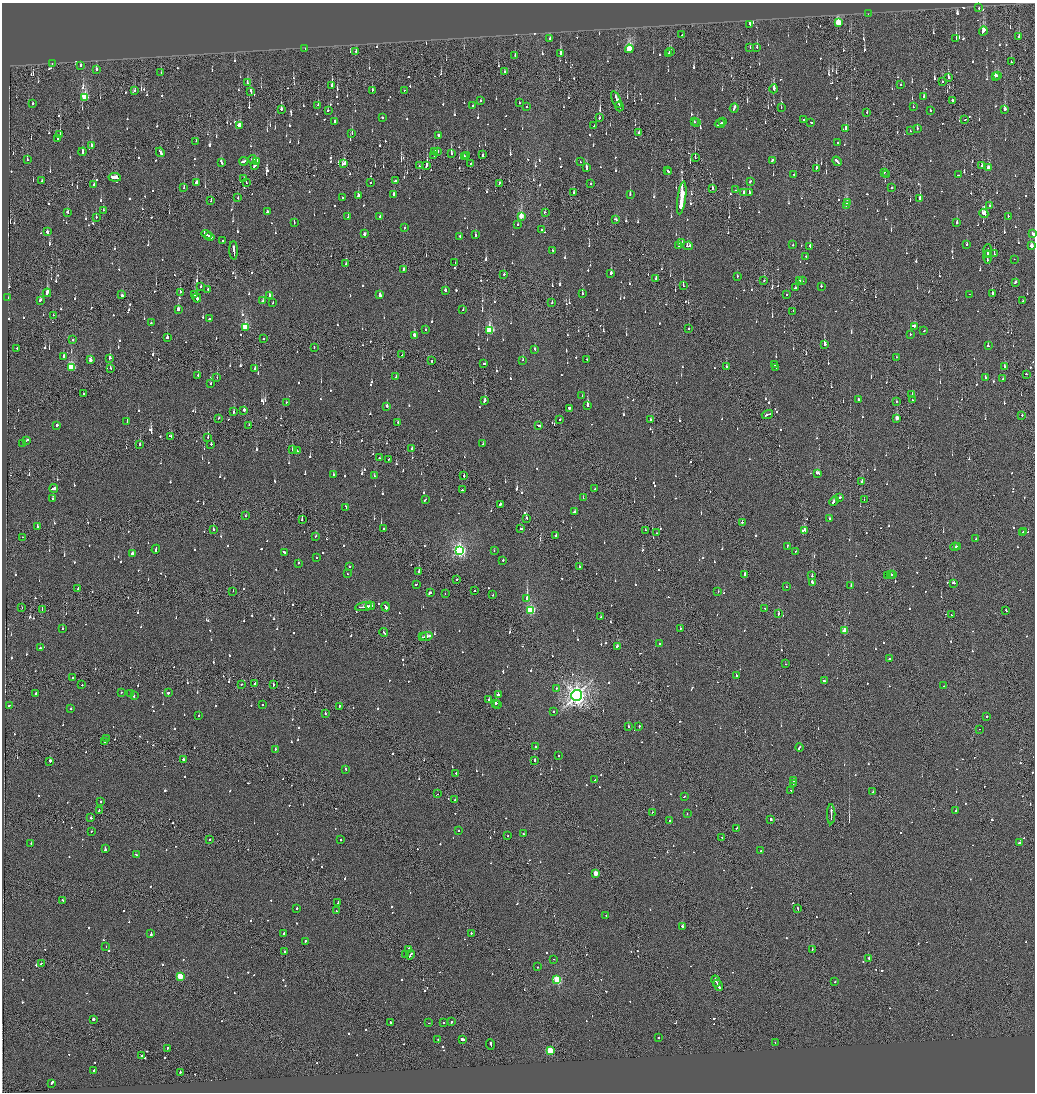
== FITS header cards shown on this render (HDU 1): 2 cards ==
NAXIS1  =                 2065
NAXIS2  =                 2180

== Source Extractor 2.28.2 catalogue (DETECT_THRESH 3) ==
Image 2065 x 2180 px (HDU 1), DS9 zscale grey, zoomed out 1/2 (1 PNG px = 2 x 2 image px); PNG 1037 x 1094 px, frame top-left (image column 1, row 2179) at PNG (2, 3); each listed source drawn as its Kron ellipse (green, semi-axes under 4 px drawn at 4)
Background -0.134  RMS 0.068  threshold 0.203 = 3 sigma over >= 5 px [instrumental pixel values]
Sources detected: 1594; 71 cannot appear on this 1/2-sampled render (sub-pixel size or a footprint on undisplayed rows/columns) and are neither listed nor drawn; of the other 1523, the 500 brightest by FLUX_AUTO listed and drawn (1023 fainter detections omitted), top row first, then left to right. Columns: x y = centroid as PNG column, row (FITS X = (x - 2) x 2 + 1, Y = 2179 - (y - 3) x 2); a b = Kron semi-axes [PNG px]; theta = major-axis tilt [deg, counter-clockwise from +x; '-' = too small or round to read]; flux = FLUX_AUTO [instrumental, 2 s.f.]
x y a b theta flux
979 8 2 2 - 170
868 14 2 1 - 170
838 22 4 3 - 730
749 24 3 2 - 510
983 31 5 3 - 390
682 35 2 1 - 120
1019 36 3 2 - 110
550 39 3 2 - 190
956 39 3 2 - 720
757 47 3 2 - 180
750 48 2 2 - 390
305 49 2 2 - 110
629 49 4 3 - 1100
356 51 2 2 - 420
671 51 2 2 - 160
669 53 2 1 - 560
560 54 2 2 - 730
515 56 2 2 - 230
1011 62 2 1 - 180
52 64 2 2 - 220
81 65 2 2 - 120
96 69 2 2 - 560
504 72 2 1 - 330
161 73 2 1 - 100
995 76 3 2 - 150
998 76 3 3 - 130
948 77 3 2 - 390
942 81 2 2 - 180
247 83 3 2 - 180
901 85 2 2 - 260
332 86 2 2 - 660
774 89 4 2 - 190
372 90 2 2 - 110
404 90 2 2 - 150
134 91 3 2 - 240
251 92 3 2 - 190
924 97 3 2 - 130
85 98 4 3 - 860
616 99 9 2 -66 870
480 100 2 2 - 600
953 100 3 2 - 290
32 103 2 1 - 350
520 103 2 2 - 150
318 105 2 2 - 150
473 105 2 2 - 260
619 106 5 1 - 260
526 107 2 2 - 140
781 107 2 2 - 170
913 107 2 1 - 210
734 108 5 2 - 390
281 109 2 2 - 640
1004 109 3 3 - 190
328 110 2 2 - 340
930 111 2 2 - 110
867 112 2 1 - 110
382 117 2 2 - 380
599 118 2 2 - 170
804 120 2 2 - 520
965 120 3 2 - 120
335 121 2 2 - 750
694 122 2 2 - 100
723 122 2 1 - 140
811 122 2 2 - 120
697 123 2 2 - 290
720 124 5 2 - 440
240 126 4 2 - 440
594 126 2 2 - 220
845 128 2 2 - 600
917 128 2 2 - 120
910 131 2 2 - 180
639 133 2 2 - 180
352 134 3 2 - 320
60 135 3 2 - 280
439 135 3 2 - 230
57 138 2 2 - 130
196 141 2 2 - 120
838 143 2 2 - 390
91 145 3 2 - 110
438 151 3 2 - 150
82 152 4 2 - 370
160 152 5 2 - 280
434 152 3 2 - 110
451 153 3 2 - 320
467 155 2 2 - 170
482 155 3 2 - 150
434 156 2 1 - 150
464 156 2 2 - 100
695 158 3 1 - 120
252 159 4 2 - 210
27 160 3 2 - 140
772 160 4 2 - 370
244 161 5 2 - 370
257 161 3 2 - 110
837 161 5 2 - 710
221 162 4 2 - 290
581 162 2 2 - 100
470 163 2 2 - 120
344 164 4 3 - 260
427 165 4 2 - 280
254 166 4 2 - 980
419 166 2 1 - 120
982 166 2 2 - 240
988 167 3 2 - 250
586 168 3 2 - 620
816 168 2 2 - 690
667 170 2 1 - 160
669 172 2 2 - 260
884 172 3 2 - 110
794 174 2 2 - 690
887 174 2 1 - 220
958 175 2 1 - 270
115 177 6 2 -6 2500
244 178 2 1 - 100
42 181 2 2 - 130
395 181 2 2 - 680
750 181 2 2 - 180
370 182 2 2 - 210
196 183 2 2 - 650
246 183 2 1 - 200
499 183 2 2 - 130
590 183 2 2 - 110
94 185 2 2 - 290
892 187 2 2 - 130
184 188 3 1 - 500
712 189 3 2 - 140
736 190 2 1 - 220
574 193 3 2 - 130
743 193 2 2 - 550
749 193 2 2 - 120
393 194 2 2 - 320
630 194 3 2 - 240
358 196 3 2 - 230
238 198 2 2 - 110
342 198 2 2 - 140
682 198 16 2 82 69000
920 198 3 2 - 760
211 201 2 2 - 140
847 203 4 2 - 260
846 205 4 2 - 330
990 205 2 2 - 120
103 210 2 2 - 240
68 212 2 2 - 320
267 212 2 2 - 180
545 212 2 1 - 170
984 213 5 3 - 510
380 216 2 2 - 110
521 216 3 2 - 350
1008 216 2 2 - 440
96 217 2 2 - 150
348 217 2 2 - 140
615 219 4 2 - 260
294 222 3 2 - 120
957 223 2 2 - 480
517 225 2 2 - 150
405 228 2 2 - 200
542 230 2 2 - 310
47 232 2 2 - 300
1033 233 3 2 - 620
364 234 2 2 - 530
207 235 5 2 - 530
475 235 2 2 - 260
460 236 2 2 - 180
210 237 4 2 - 500
223 240 2 2 - 120
682 242 2 2 - 260
678 245 2 2 - 500
793 245 2 2 - 170
966 245 2 2 - 390
688 246 5 2 - 430
810 246 2 2 - 230
1031 246 3 2 - 170
234 250 9 2 -88 640
553 250 2 2 - 120
988 250 6 2 87 390
994 254 3 1 - 150
987 255 2 1 - 200
806 257 2 2 - 330
988 257 6 1 89 460
1014 259 2 1 - 190
455 263 3 2 - 210
346 264 2 2 - 290
403 270 3 2 - 240
611 273 2 2 - 460
504 274 2 2 - 180
737 276 2 2 - 170
656 278 3 2 - 180
764 280 2 2 - 230
799 281 3 2 - 230
802 281 2 2 - 250
1015 282 3 2 - 250
201 286 2 2 - 110
683 286 2 1 - 620
821 286 2 2 - 370
795 288 3 2 - 140
208 289 2 2 - 150
445 290 3 2 - 410
180 292 2 2 - 120
47 293 4 2 - 1400
582 293 2 2 - 320
970 294 2 2 - 140
992 294 2 2 - 120
122 295 3 2 - 360
195 295 4 2 - 300
269 295 3 2 - 190
380 295 4 2 - 2900
786 295 2 2 - 160
8 298 2 2 - 160
197 298 5 2 - 420
40 300 3 2 - 170
263 301 2 2 - 200
1023 301 2 2 - 230
273 303 2 1 - 260
552 303 2 2 - 210
178 309 3 2 - 140
463 310 2 2 - 120
793 311 2 1 - 160
53 315 2 2 - 470
209 319 2 2 - 360
151 323 2 2 - 320
914 326 3 2 - 150
245 327 4 3 - 790
689 329 2 2 - 150
426 330 2 2 - 430
490 330 4 3 - 1100
924 331 2 2 - 140
910 334 2 2 - 110
414 336 3 2 - 1400
167 338 2 2 - 750
263 339 2 2 - 150
73 340 2 2 - 250
824 344 2 2 - 1100
988 346 2 2 - 660
17 348 2 2 - 170
314 348 2 1 - 380
535 349 2 2 - 140
402 355 2 2 - 130
63 356 3 2 - 180
896 357 2 1 - 210
110 358 2 2 - 700
587 359 2 2 - 150
90 360 3 2 - 130
523 360 2 2 - 130
432 361 2 1 - 580
484 364 3 2 - 200
775 365 2 2 - 400
1005 366 2 2 - 400
71 367 4 3 - 950
726 367 3 2 - 130
110 368 2 2 - 100
776 368 3 2 - 120
255 369 2 2 - 220
1026 374 2 2 - 110
198 375 2 2 - 470
396 376 2 1 - 140
217 378 2 2 - 120
985 378 2 2 - 130
1003 378 2 2 - 200
211 383 2 2 - 230
84 393 2 2 - 100
912 394 2 2 - 300
582 396 2 2 - 140
858 399 4 2 - 400
912 400 2 2 - 120
485 401 3 2 - 250
896 401 2 1 - 200
286 402 2 2 - 110
588 405 2 2 - 1300
387 406 2 2 - 340
569 408 2 2 - 770
244 410 2 2 - 2000
234 412 2 2 - 360
767 415 6 2 16 340
1022 415 2 2 - 260
219 418 2 2 - 110
897 418 3 2 - 170
560 419 2 2 - 110
651 420 2 2 - 570
127 421 2 2 - 150
398 422 3 2 - 280
57 425 2 2 - 540
249 425 2 1 - 120
538 425 4 2 - 240
170 436 3 2 - 140
208 437 2 1 - 390
27 440 3 2 - 240
22 443 2 2 - 120
140 444 2 2 - 360
211 444 3 2 - 220
483 444 2 2 - 110
292 449 2 2 - 170
412 449 2 2 - 750
297 451 2 2 - 140
379 458 2 2 - 180
388 460 2 1 - 160
817 473 4 2 - 320
333 475 3 2 - 140
374 475 2 2 - 110
464 476 2 2 - 180
862 482 4 2 - 290
54 488 4 2 - 1300
595 489 3 2 - 210
462 490 2 2 - 180
53 498 2 2 - 120
583 498 2 2 - 140
840 498 2 2 - 110
425 500 3 2 - 240
864 500 2 1 - 100
834 501 5 2 - 320
500 504 3 2 - 900
346 507 3 2 - 170
575 511 3 2 - 530
245 516 2 2 - 130
527 518 2 2 - 380
830 519 2 2 - 110
302 520 2 2 - 280
742 522 2 1 - 430
38 527 2 2 - 390
521 528 3 2 - 160
383 529 2 1 - 100
213 530 2 2 - 200
645 530 2 1 - 140
804 530 3 2 - 800
1024 531 2 2 - 410
1022 532 2 2 - 140
657 533 2 1 - 280
316 536 3 2 - 110
556 536 3 2 - 560
22 537 2 1 - 110
976 538 2 2 - 100
787 546 3 2 - 110
955 547 4 2 - 220
958 547 2 2 - 120
156 549 4 2 - 240
459 550 4 4 - 4000
494 551 2 2 - 110
796 551 2 2 - 140
284 552 4 2 - 230
132 554 2 2 - 1400
316 557 2 2 - 130
503 560 2 2 - 130
298 563 2 2 - 210
349 566 2 2 - 210
579 566 2 1 - 160
419 572 2 2 - 230
347 574 2 1 - 470
745 575 2 2 - 460
890 575 3 2 - 180
893 575 2 2 - 140
812 576 2 1 - 360
888 576 2 1 - 140
457 579 2 2 - 120
812 583 3 2 - 1700
953 583 3 2 - 350
416 584 3 2 - 140
851 586 2 2 - 170
786 587 2 2 - 130
78 589 3 2 - 190
233 591 2 1 - 140
475 591 2 2 - 180
718 592 2 2 - 100
430 593 3 2 - 290
445 594 2 2 - 200
493 595 2 2 - 100
527 598 2 2 - 2900
370 606 5 2 - 340
364 607 8 2 9 620
386 607 4 2 - 370
22 608 2 1 - 320
764 608 2 1 - 280
42 609 2 1 - 470
530 610 3 3 - 1300
1006 611 3 2 - 180
778 614 2 2 - 260
951 615 2 1 - 190
601 617 2 2 - 330
680 628 2 2 - 190
62 629 2 2 - 110
844 630 3 2 - 340
384 632 4 2 - 160
427 636 6 2 10 600
423 637 2 1 - 130
659 644 2 2 - 110
617 646 3 2 - 240
40 648 2 2 - 120
890 659 3 2 - 300
785 664 2 1 - 220
736 675 2 1 - 140
73 678 2 2 - 210
824 681 3 1 - 300
255 683 3 2 - 140
241 684 2 1 - 120
82 685 2 2 - 140
273 685 2 2 - 280
944 686 2 2 - 290
557 688 2 2 - 100
121 692 2 2 - 120
36 693 2 2 - 330
168 693 2 2 - 840
131 694 2 2 - 170
498 695 2 2 - 2900
577 695 5 5 - 9700
134 696 2 2 - 110
489 700 3 2 - 260
496 703 2 2 - 310
9 705 3 2 - 170
263 705 2 2 - 100
498 705 2 2 - 120
339 706 2 1 - 170
71 709 2 2 - 300
553 711 2 2 - 220
325 714 2 2 - 180
199 715 2 2 - 140
987 716 2 2 - 200
628 727 2 2 - 230
639 727 2 2 - 170
980 729 2 1 - 100
106 739 2 1 - 110
104 742 2 1 - 100
536 746 2 2 - 150
800 747 4 2 - 200
275 749 2 2 - 110
558 756 2 2 - 160
184 759 3 2 - 140
535 760 2 1 - 600
50 761 2 2 - 600
346 769 2 2 - 120
456 773 2 2 - 110
595 780 3 2 - 160
793 780 3 2 - 240
793 784 3 2 - 260
790 790 2 1 - 110
873 792 2 2 - 110
438 794 2 1 - 500
684 796 2 2 - 100
455 800 2 1 - 250
100 801 2 2 - 120
99 810 2 1 - 180
956 811 2 2 - 290
652 812 2 2 - 130
687 814 2 2 - 150
831 814 10 1 89 780
91 818 3 1 - 180
770 819 3 1 - 9300
670 821 2 1 - 260
736 828 3 2 - 240
458 831 2 2 - 380
91 832 2 2 - 110
523 834 2 2 - 100
507 836 2 1 - 220
722 837 2 2 - 100
210 839 2 2 - 100
340 840 2 2 - 390
31 843 2 2 - 150
1019 843 3 2 - 290
105 849 4 2 - 380
761 850 2 2 - 120
136 855 4 2 - 160
596 873 3 2 - 310
63 900 2 2 - 140
338 903 3 2 - 240
297 908 2 2 - 130
798 908 3 1 - 160
336 911 2 1 - 110
606 915 2 2 - 160
682 927 3 2 - 200
471 933 2 2 - 170
151 934 3 2 - 220
283 934 3 2 - 190
305 941 2 2 - 150
106 946 2 1 - 120
812 949 2 2 - 150
409 950 3 2 - 390
284 952 2 1 - 410
405 954 2 2 - 200
410 955 5 1 - 330
869 958 2 1 - 830
553 959 2 1 - 100
41 964 3 2 - 410
537 967 2 1 - 100
180 976 3 3 - 640
557 980 3 3 - 1500
716 981 6 1 -62 340
835 982 2 2 - 110
718 985 6 2 -65 410
93 1019 2 2 - 1100
390 1022 2 2 - 530
443 1022 2 2 - 200
452 1022 3 2 - 210
428 1023 2 1 - 170
658 1038 2 1 - 120
438 1040 2 2 - 130
463 1040 3 2 - 940
775 1042 2 2 - 110
490 1044 5 1 - 240
167 1048 3 2 - 240
550 1050 3 3 - 850
142 1056 2 2 - 110
94 1070 2 2 - 170
180 1072 2 2 - 190
51 1083 4 2 - 360
At the frame edge (FLAGS 8, measured only in part): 1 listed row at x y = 1033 233
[1023 fainter detections neither listed nor drawn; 71 sub-pixel or undisplayed-footprint detections neither listed nor drawn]